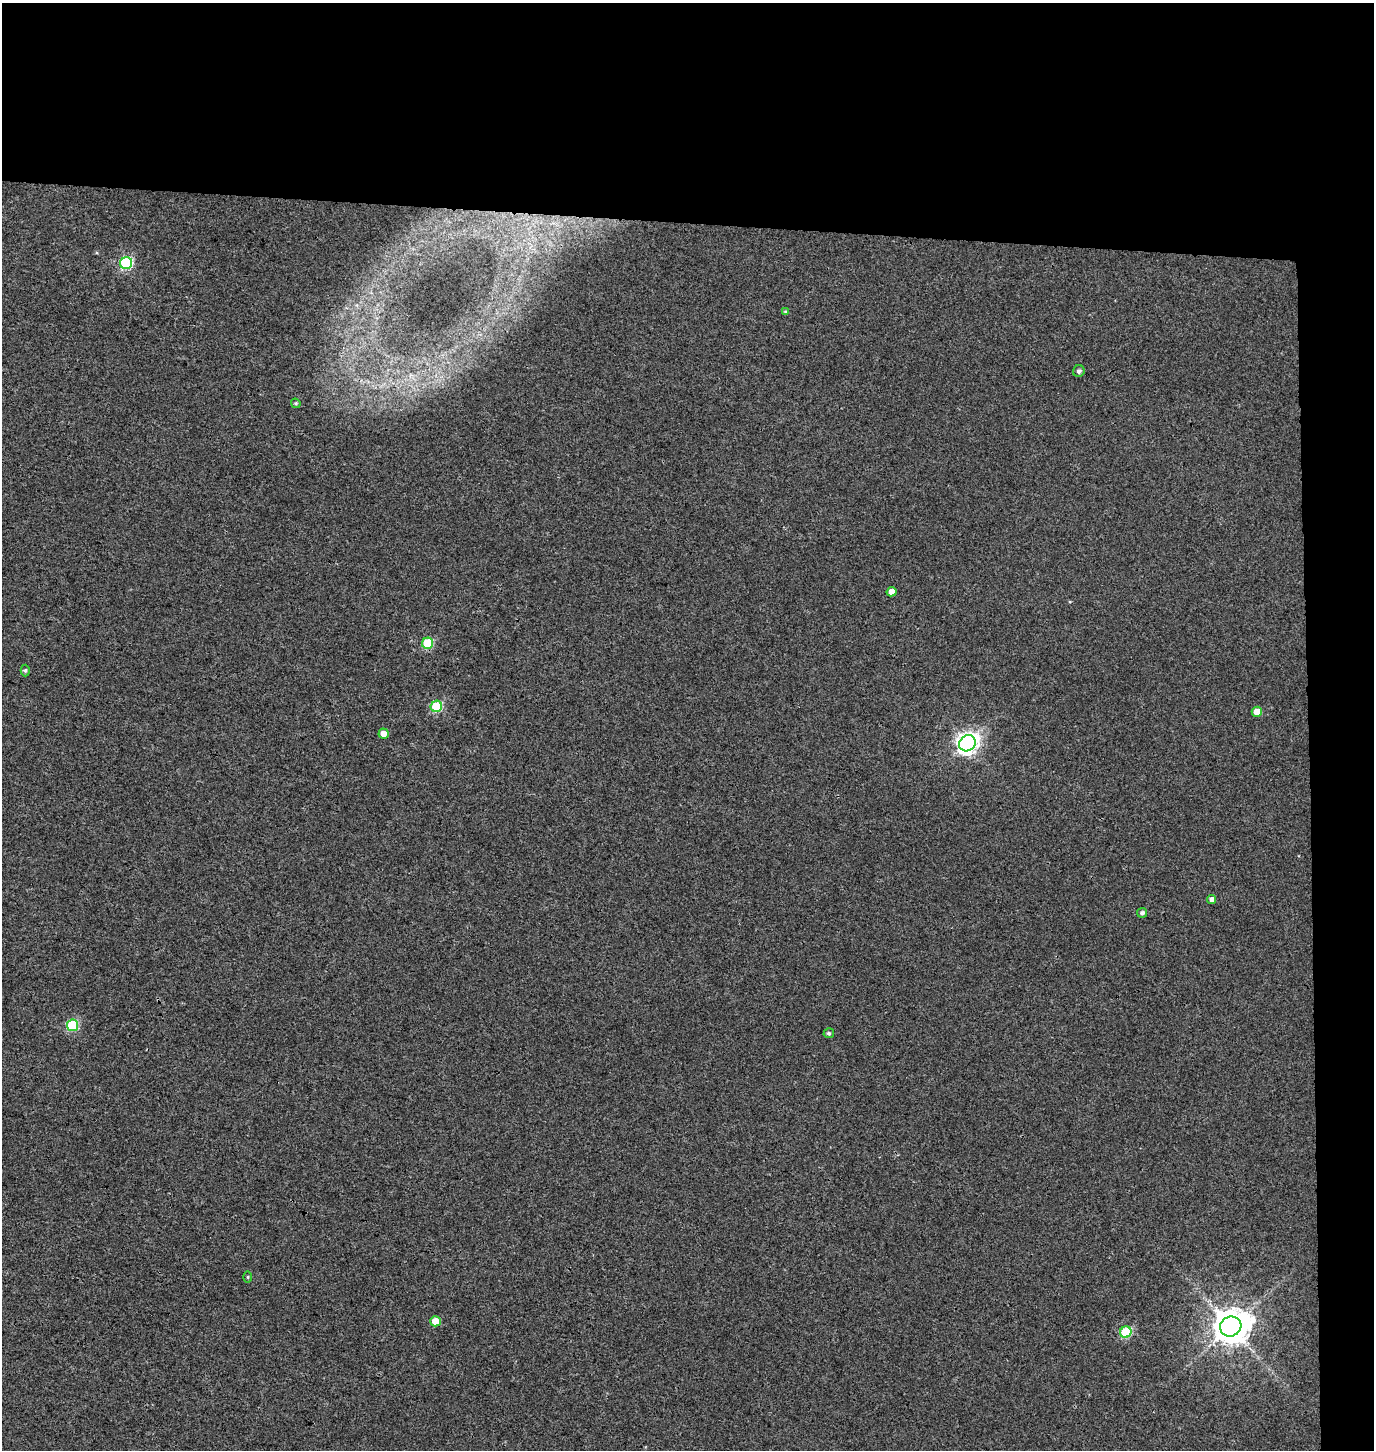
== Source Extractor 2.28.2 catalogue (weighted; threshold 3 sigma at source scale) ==
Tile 3 of 3 x 3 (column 3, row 1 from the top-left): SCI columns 3014-4385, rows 2907-4354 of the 4654 x 4357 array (HDU 1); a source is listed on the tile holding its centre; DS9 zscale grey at full resolution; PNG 1376 x 1452 px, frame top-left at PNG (2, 3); each listed source drawn as its Kron ellipse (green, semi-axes under 4 px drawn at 4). Shown black and unused: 19% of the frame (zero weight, under 3 of 4 exposures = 5% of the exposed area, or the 3 px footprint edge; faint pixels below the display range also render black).
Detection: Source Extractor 2.28.2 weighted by HDU 2 'WHT'; one run over the whole footprint, this tile lists its part. Background 0.00251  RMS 0.004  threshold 0.0179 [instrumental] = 3 sigma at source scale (4.5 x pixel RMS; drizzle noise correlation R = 1.50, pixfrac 1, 0.0396/0.0396 arcsec/px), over >= 5 px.
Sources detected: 19; all 19 listed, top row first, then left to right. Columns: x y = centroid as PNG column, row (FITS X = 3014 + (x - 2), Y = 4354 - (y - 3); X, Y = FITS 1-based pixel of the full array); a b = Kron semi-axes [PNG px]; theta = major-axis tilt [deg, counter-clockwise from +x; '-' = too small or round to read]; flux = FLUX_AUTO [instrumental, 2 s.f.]
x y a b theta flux
126 263 6 6 - 42
786 312 4 4 - 0.69
1079 371 6 5 - 1.1
296 403 5 4 - 0.57
892 592 5 4 - 3.5
428 643 5 5 - 19
25 670 6 4 89 0.67
436 706 6 5 - 25
1257 712 5 5 - 4.3
384 734 5 5 - 3.3
967 743 8 7 - 220
1212 899 4 4 - 1.9
1142 913 5 4 - 1.1
73 1025 6 5 - 29
829 1033 5 5 - 0.74
248 1277 5 3 - 0.43
435 1321 5 5 - 5.5
1231 1326 11 9 27 930
1126 1332 6 5 - 28